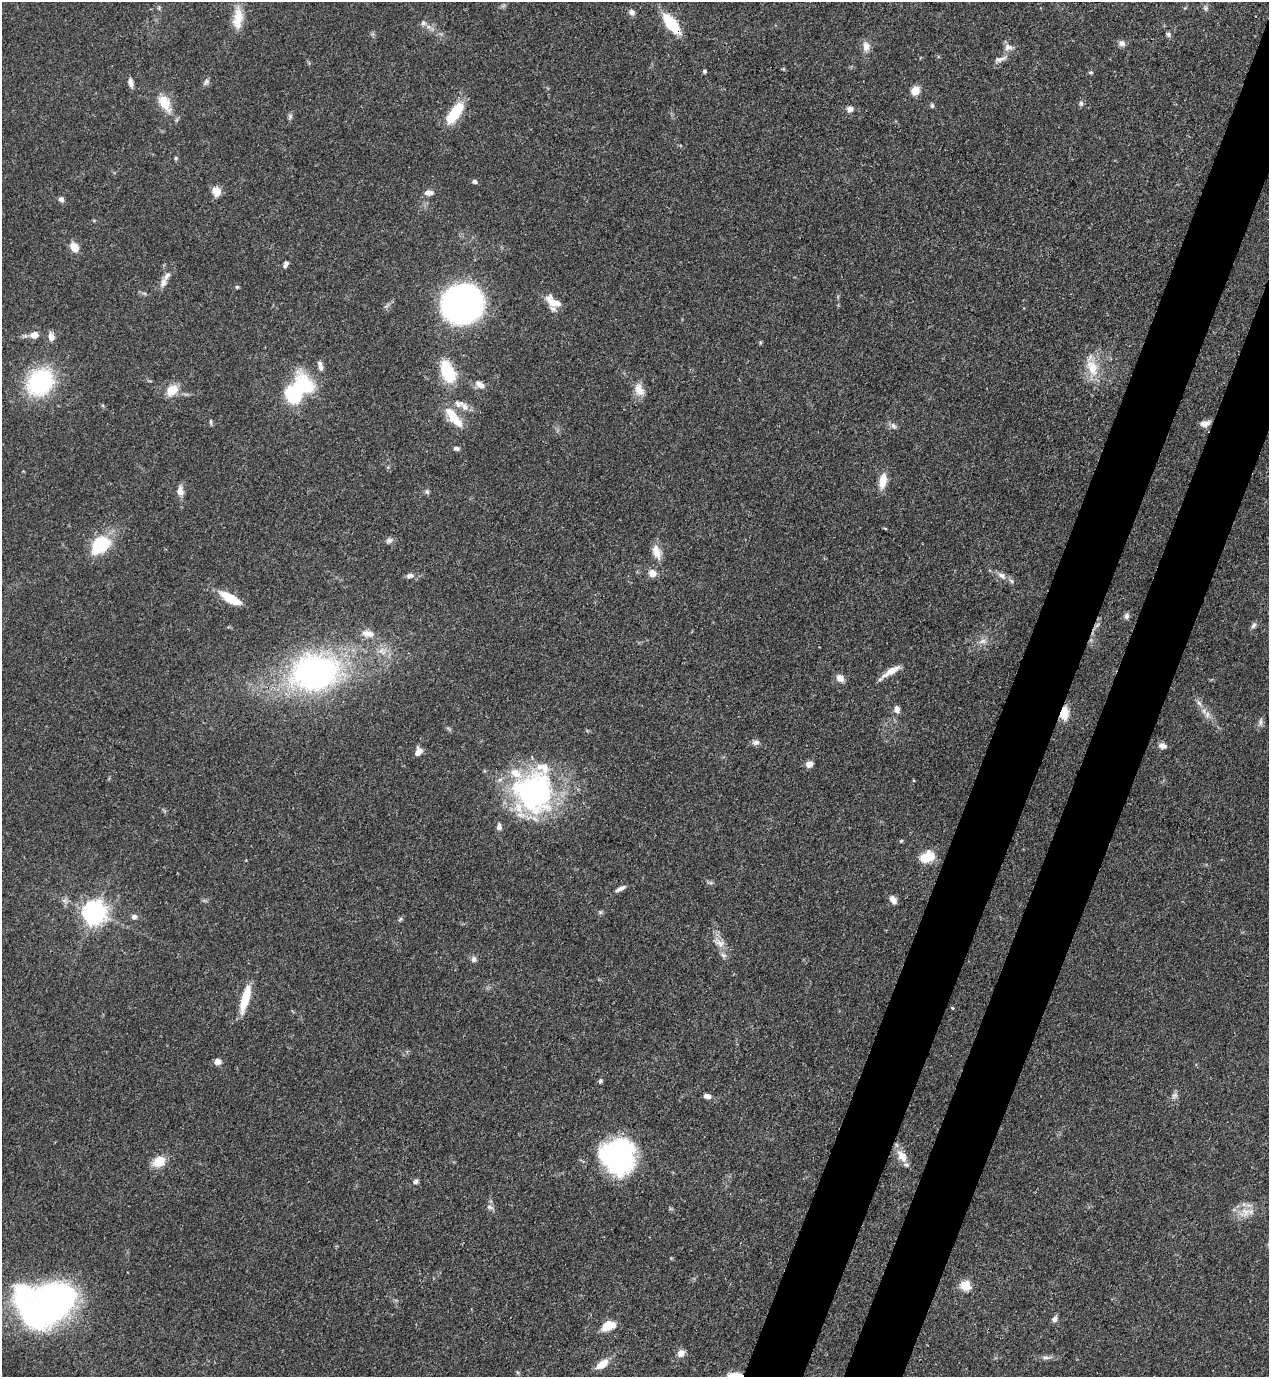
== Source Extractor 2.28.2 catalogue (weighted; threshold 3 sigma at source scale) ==
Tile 10 of 4 x 4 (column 2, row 3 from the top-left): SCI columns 1492-2758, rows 1416-2790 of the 5645 x 5583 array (HDU 1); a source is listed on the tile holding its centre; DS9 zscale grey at full resolution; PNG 1271 x 1379 px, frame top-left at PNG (2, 2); no overlay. Shown black and unused: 8% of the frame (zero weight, under 3 of 4 exposures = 7% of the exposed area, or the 3 px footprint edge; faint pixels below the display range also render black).
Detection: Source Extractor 2.28.2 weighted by HDU 2 'WHT'; one run over the whole footprint, this tile lists its part. Background 0.0728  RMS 0.0036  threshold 0.0162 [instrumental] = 3 sigma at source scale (4.5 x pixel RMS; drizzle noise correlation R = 1.50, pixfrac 1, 0.05/0.05 arcsec/px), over >= 5 px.
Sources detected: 120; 1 inside a brighter object's white glare — not listed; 9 inside a brighter listed object's ellipse — not listed separately; the other 110 listed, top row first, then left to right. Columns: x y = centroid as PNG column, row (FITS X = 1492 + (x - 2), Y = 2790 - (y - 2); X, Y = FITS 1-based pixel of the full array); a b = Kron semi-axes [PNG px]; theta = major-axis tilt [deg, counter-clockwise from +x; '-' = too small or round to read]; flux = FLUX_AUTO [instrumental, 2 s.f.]
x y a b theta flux
1205 8 9 6 -64 0.95
632 12 8 7 - 1.4
238 18 28 11 85 7.3
423 23 8 7 - 1.2
671 23 19 8 -51 18
1169 34 6 6 - 0.93
1122 43 9 8 - 1.5
866 46 13 9 -89 2.8
1008 47 12 9 -6 2.1
998 59 10 7 -6 1.4
704 71 4 4 - 0.8
1091 72 5 5 - 0.62
206 82 11 5 50 1.1
130 83 11 6 -76 1.9
915 91 10 9 - 3.6
165 103 24 13 -59 7.6
1081 103 7 5 -88 0.88
932 106 6 5 - 0.66
850 109 8 7 - 1.8
454 113 24 10 56 15
290 116 8 6 76 0.84
176 158 5 4 - 0.53
474 181 6 5 - 1.1
216 191 11 9 -85 4
429 193 10 6 1 2.2
61 199 8 6 -56 1.1
74 247 9 7 -52 5.2
285 265 9 6 62 1.2
163 283 14 8 69 2.3
237 287 5 5 - 0.47
144 293 6 4 -18 0.62
553 302 21 11 -35 5.5
462 304 24 24 - 180
34 335 8 6 9 3.6
51 337 11 7 -81 2.3
320 366 14 6 -75 1.7
1092 368 27 15 -70 9
448 372 17 10 -67 23
40 382 26 21 49 43
480 384 12 7 -34 2.7
172 390 18 13 42 5.6
639 390 17 10 -70 4.4
292 394 14 11 -60 24
458 403 12 9 -8 2.4
452 416 24 12 -53 8.3
211 422 9 3 -85 0.59
1204 423 11 7 8 2.5
893 426 10 6 -45 1.2
456 448 7 5 -8 1
883 481 19 9 79 4.9
180 491 13 9 -83 2.5
427 491 8 5 -63 0.76
389 540 9 7 22 1.3
101 544 14 10 37 31
657 552 19 9 -72 4.1
652 573 9 8 - 2.9
1002 575 12 8 -32 2.2
410 576 10 6 6 1.6
230 598 23 8 -30 11
1126 616 9 6 79 1.2
1097 625 8 5 45 0.99
1253 625 9 6 57 1.1
368 634 16 9 -9 3.6
983 641 13 6 16 2
382 651 13 9 -23 3.2
891 671 25 7 32 4.5
315 672 46 33 7 120
840 678 10 8 -46 2.4
1199 703 9 6 -58 1.3
897 709 10 7 -81 1.6
1064 713 17 10 82 5.3
1207 715 9 7 75 1.7
1260 722 12 6 77 1.4
756 742 9 7 3 1.5
1162 746 11 7 -12 1.7
418 752 10 7 68 2.6
809 764 7 6 - 2.7
534 792 43 41 -64 86
499 827 10 6 -85 1.6
901 841 5 4 - 0.47
927 857 12 9 20 11
710 882 8 4 -9 0.75
620 889 13 5 26 1.7
893 899 10 7 -55 2.3
94 912 8 8 - 300
600 912 6 5 - 0.61
134 917 6 6 - 1.5
400 919 8 4 53 0.6
720 943 13 10 -27 3.2
723 955 9 6 -41 1.1
474 959 7 6 - 1.4
245 999 31 8 75 11
953 1008 3 3 - 0.56
217 1062 6 6 - 2.5
600 1081 7 5 67 0.7
1174 1095 9 7 36 1.3
707 1096 8 5 -11 1.7
618 1156 35 33 -46 60
902 1156 17 10 -52 4.4
159 1161 13 10 28 6.8
415 1181 6 6 - 1.1
490 1207 9 7 -18 1.3
1245 1212 19 12 44 5.2
965 1285 5 5 - 22
48 1307 46 26 33 170
1054 1319 7 6 - 1.6
608 1325 14 9 21 7.5
681 1353 8 7 - 2.8
1045 1357 9 4 0 1.1
602 1364 15 8 37 5
Overlapping masked pixels (flux is a lower limit): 3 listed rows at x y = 671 23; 1097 625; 1064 713